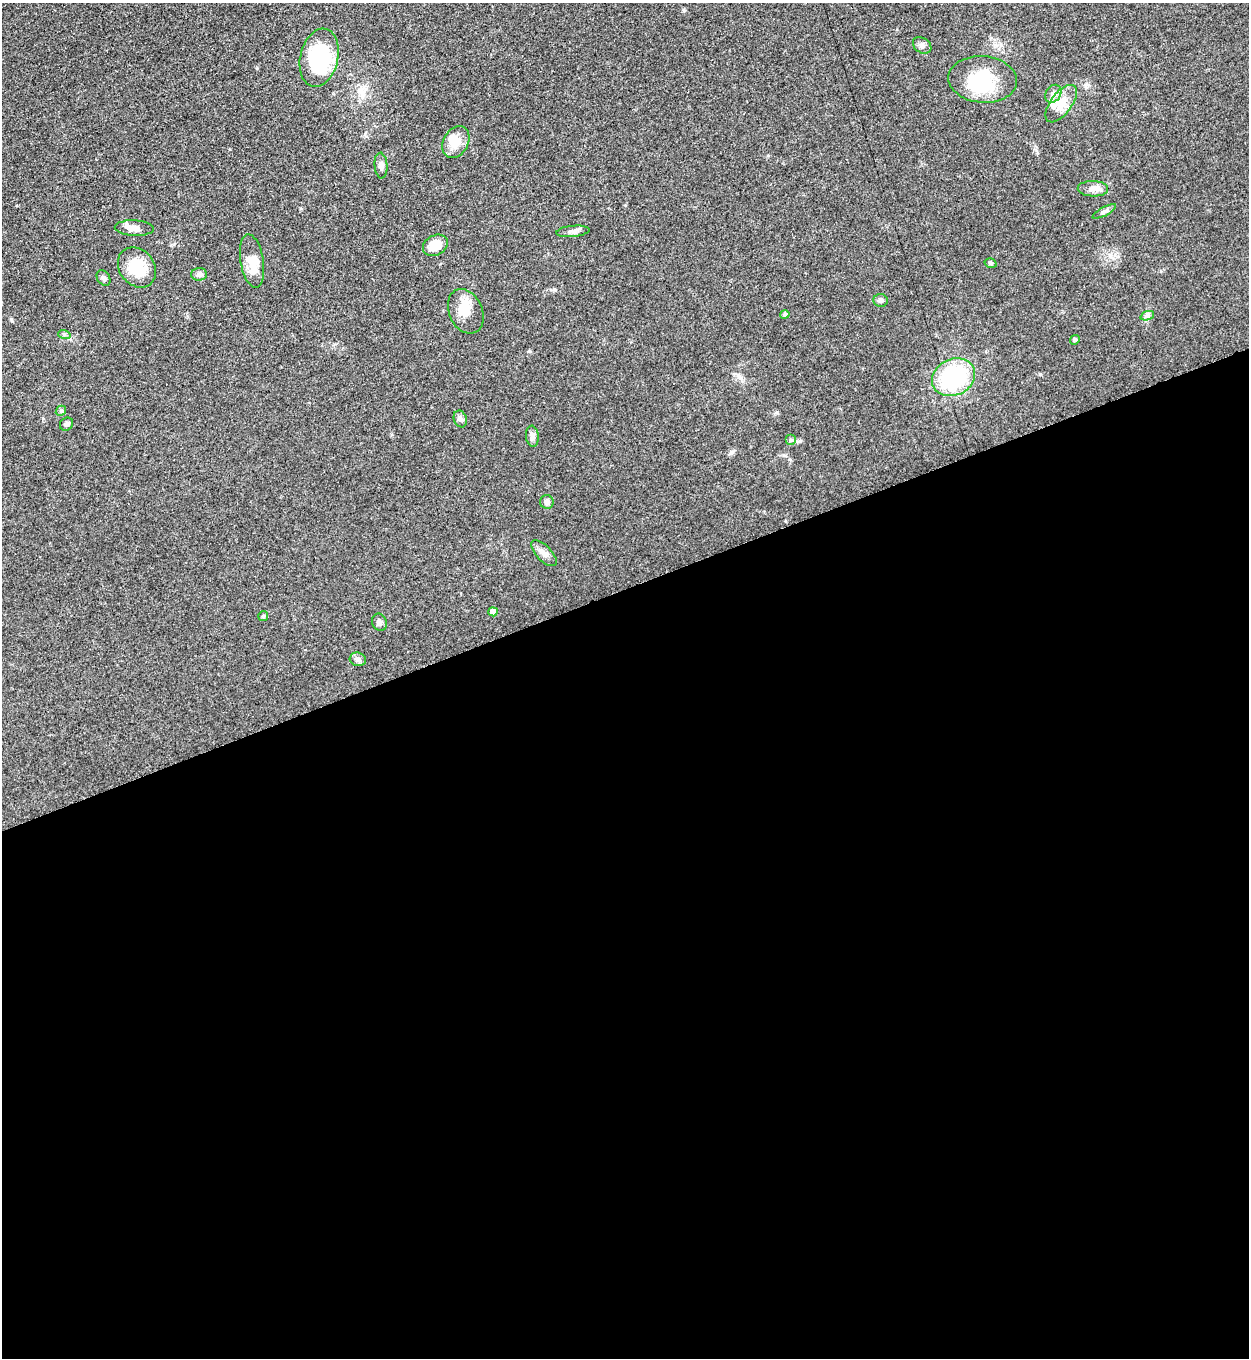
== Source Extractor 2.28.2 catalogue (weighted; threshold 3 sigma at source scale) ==
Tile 15 of 4 x 4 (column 3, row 4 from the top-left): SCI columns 2779-4025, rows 10-1365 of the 5428 x 5440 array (HDU 1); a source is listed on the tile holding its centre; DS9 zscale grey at full resolution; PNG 1251 x 1360 px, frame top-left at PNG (2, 3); each listed source drawn as its Kron ellipse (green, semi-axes under 4 px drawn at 4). Shown black and unused: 57% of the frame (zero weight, under 3 of 5 exposures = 1% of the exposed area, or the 3 px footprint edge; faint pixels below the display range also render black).
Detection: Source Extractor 2.28.2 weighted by HDU 2 'WHT'; one run over the whole footprint, this tile lists its part. Background 0.0613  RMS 0.0059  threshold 0.0265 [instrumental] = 3 sigma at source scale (4.5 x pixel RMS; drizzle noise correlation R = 1.50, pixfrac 1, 0.05/0.05 arcsec/px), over >= 5 px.
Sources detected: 41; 3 inside a brighter object's white glare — neither listed nor drawn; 3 inside a brighter listed object's ellipse — not listed separately; the other 35 listed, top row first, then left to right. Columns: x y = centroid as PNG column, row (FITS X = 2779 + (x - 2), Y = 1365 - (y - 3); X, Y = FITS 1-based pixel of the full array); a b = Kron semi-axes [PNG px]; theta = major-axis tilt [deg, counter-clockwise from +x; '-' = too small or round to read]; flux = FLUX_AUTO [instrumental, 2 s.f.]
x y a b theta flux
922 45 10 7 -34 2
319 58 29 19 77 45
983 79 34 23 -5 25
1053 94 10 7 54 2.7
1061 104 22 10 53 8.1
456 142 17 12 59 7.7
381 166 13 6 -86 2.4
1093 189 15 7 -2 3.7
1104 212 13 4 28 1.7
134 228 19 7 -2 4.3
573 231 17 5 5 2.3
435 245 13 10 30 9.1
252 261 27 11 -80 8.9
990 263 6 4 -17 1
137 267 21 17 -51 17
199 274 8 6 2 1.8
104 278 8 6 -56 1.5
880 300 7 6 - 1.5
466 311 23 16 -66 9
785 314 4 4 - 1.2
1147 316 7 4 19 1.3
64 334 6 4 -18 0.9
1075 340 5 4 - 0.95
953 377 22 18 26 55
61 411 5 4 - 0.83
460 419 8 6 -69 1.8
66 424 7 6 - 1.4
532 436 10 6 -83 2.2
791 440 5 5 - 1.1
547 502 7 6 - 1.8
544 553 17 7 -45 3.7
493 612 5 4 - 5
263 616 5 5 - 0.74
379 622 9 7 -68 1.7
358 659 8 6 -17 2.1
Unlisted compact peaks at least as high as the median listed source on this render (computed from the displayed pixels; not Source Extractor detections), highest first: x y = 1040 374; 257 68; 11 319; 529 351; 777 412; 731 452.